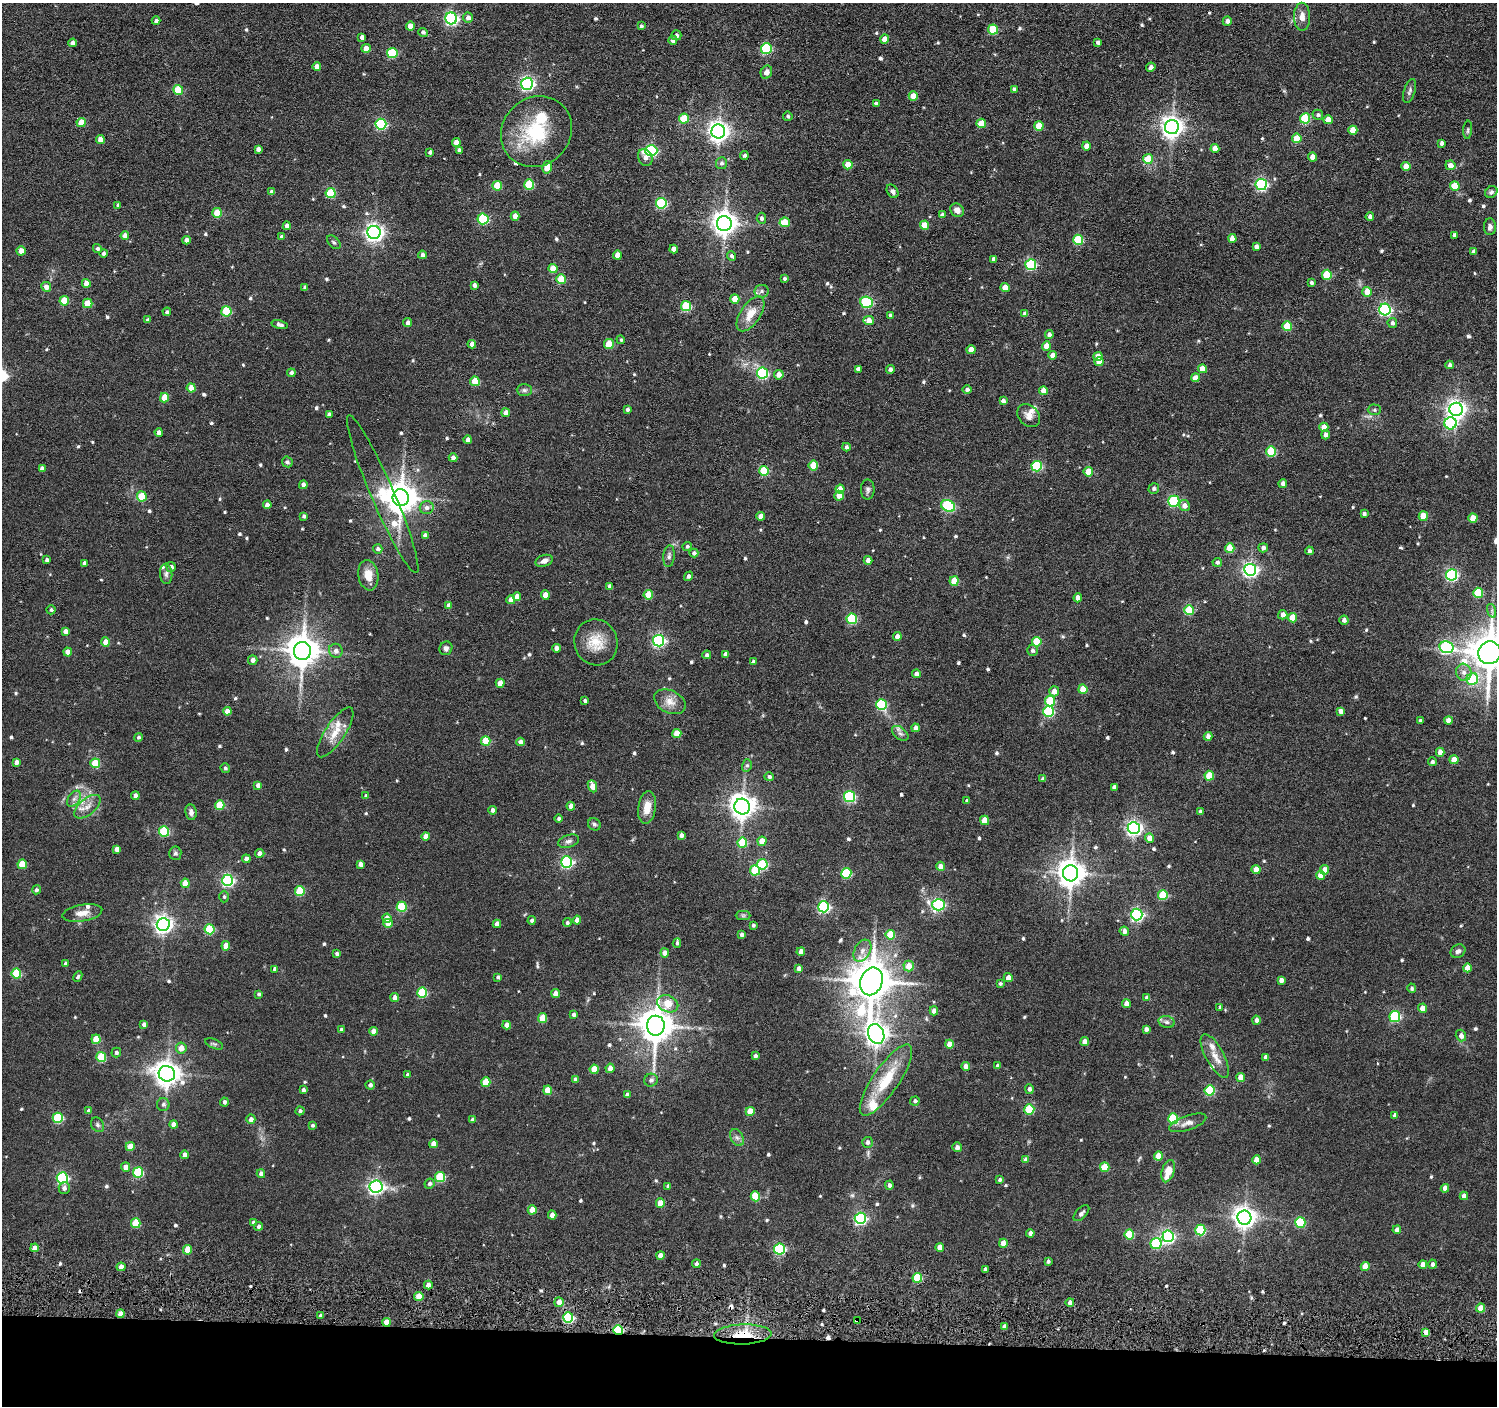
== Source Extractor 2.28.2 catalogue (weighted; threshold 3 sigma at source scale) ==
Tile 8 of 3 x 3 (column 2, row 3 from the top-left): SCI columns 1555-3049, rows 164-1567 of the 4603 x 4632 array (HDU 1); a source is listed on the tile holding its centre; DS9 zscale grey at full resolution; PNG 1499 x 1408 px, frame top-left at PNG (2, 3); each listed source drawn as its Kron ellipse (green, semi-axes under 4 px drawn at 4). Shown black and unused: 5% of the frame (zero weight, under 3 of 6 exposures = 5% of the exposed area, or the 3 px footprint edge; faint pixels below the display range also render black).
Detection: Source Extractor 2.28.2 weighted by HDU 2 'WHT'; one run over the whole footprint, this tile lists its part. Background 0.0636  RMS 0.0085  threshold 0.0349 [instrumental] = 3 sigma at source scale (4.09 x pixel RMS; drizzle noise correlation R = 1.36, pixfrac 0.8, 0.05/0.05 arcsec/px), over >= 5 px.
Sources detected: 664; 3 cosmic-ray / hot-pixel residue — neither listed nor drawn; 13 inside a brighter listed object's ellipse — not listed separately; of the other 648, all 500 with FLUX_AUTO >= 1.46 (the completeness limit of this list) listed and drawn (148 fainter detections not listed), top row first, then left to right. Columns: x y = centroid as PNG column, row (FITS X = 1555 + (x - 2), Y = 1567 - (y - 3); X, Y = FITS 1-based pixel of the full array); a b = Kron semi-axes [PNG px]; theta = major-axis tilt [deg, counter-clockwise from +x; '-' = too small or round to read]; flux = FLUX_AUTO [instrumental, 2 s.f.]
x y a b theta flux
1302 17 14 8 -88 5.8
451 18 6 6 - 150
468 18 5 5 - 3.8
156 21 4 4 - 2.2
1227 21 5 4 - 3
410 26 4 4 - 6.6
641 26 4 4 - 1.5
993 30 5 5 - 34
423 32 5 4 - 2.2
676 35 5 5 - 2.2
362 37 4 4 - 2.9
885 39 4 4 - 8.3
673 40 4 4 - 2.9
1098 42 4 3 - 2.1
73 43 4 4 - 3.5
366 48 5 4 - 6.7
766 49 5 5 - 59
392 53 5 5 - 47
317 67 4 4 - 4.6
1151 67 4 4 - 3.2
766 72 7 5 66 3.7
527 84 6 6 - 180
1014 89 4 3 - 1.8
178 90 5 5 - 30
1410 91 12 5 72 2.3
913 96 4 4 - 10
876 104 4 3 - 2.5
1318 115 5 5 - 1.8
788 116 5 4 - 1.8
1305 118 5 5 - 45
684 119 5 5 - 23
1328 120 4 4 - 7.7
81 122 4 4 - 13
981 123 4 4 - 14
381 124 5 5 - 82
1039 126 5 4 - 18
1172 127 7 7 - 520
1353 130 4 4 - 14
1468 130 9 4 85 1.5
718 131 7 7 - 470
536 132 37 34 44 53
1297 138 4 4 - 18
100 139 4 4 - 7.7
456 142 4 4 - 6.3
1441 143 4 3 - 2.5
1086 146 4 4 - 5.6
1215 148 4 4 - 7.2
258 149 4 4 - 3.3
459 150 4 4 - 3.2
651 150 6 5 - 98
430 152 4 4 - 2
744 155 4 4 - 2.1
1312 157 4 4 - 5.8
645 158 9 7 -66 4.1
1148 159 5 5 - 19
721 163 6 5 - 2.3
848 165 4 4 - 13
1450 165 5 5 - 6.1
1406 166 4 4 - 9.5
547 167 6 5 - 13
529 184 5 5 - 36
1261 184 5 5 - 110
497 186 5 4 - 21
1455 186 5 5 - 18
892 191 7 5 -57 2.3
272 192 4 4 - 3.7
1491 192 6 5 - 1.8
331 193 5 5 - 35
661 203 5 5 - 73
118 205 4 4 - 1.6
957 210 7 6 - 4.7
217 213 5 4 - 15
942 215 4 4 - 2.9
515 216 4 4 - 7
1370 217 4 4 - 2.9
761 218 5 4 - 2.2
483 219 5 5 - 69
785 222 5 5 - 13
724 224 7 7 - 700
925 225 4 4 - 13
287 226 4 4 - 4.3
1490 227 8 6 -88 2.9
374 232 6 6 - 350
1454 235 4 3 - 2.1
125 236 4 4 - 5.6
282 237 4 4 - 2.1
1232 238 4 4 - 7.6
186 240 4 4 - 4.2
1078 240 5 5 - 46
334 242 8 5 -44 1.7
1256 246 4 4 - 3.1
97 249 4 4 - 1.6
674 249 4 4 - 5.6
21 251 4 4 - 8.9
1474 251 4 4 - 2.8
103 253 4 4 - 1.8
422 255 4 4 - 3
617 255 4 4 - 7.7
732 256 5 4 - 1.8
993 259 4 3 - 2.7
1031 265 5 5 - 72
553 269 4 4 - 14
1327 275 5 5 - 31
785 278 4 4 - 1.6
561 279 5 5 - 23
86 283 4 4 - 7.1
1311 283 4 3 - 1.8
474 285 4 4 - 2.6
46 287 5 5 - 4.6
305 287 4 4 - 2.4
1005 287 4 4 - 9.3
762 291 7 6 - 2.2
1367 292 5 4 - 11
735 299 4 4 - 11
64 301 5 5 - 22
867 302 6 5 - 76
88 303 5 4 - 19
686 306 5 5 - 49
1385 310 6 5 - 130
226 311 5 5 - 40
167 312 4 4 - 1.9
751 314 20 10 56 13
1025 314 4 4 - 4.3
890 315 4 4 - 1.6
148 320 4 3 - 2.1
869 320 5 4 - 6.9
408 323 4 4 - 3.4
1392 323 5 4 - 2.3
280 324 8 4 -15 2.5
1287 326 5 5 - 28
1049 335 4 4 - 2.9
621 340 4 4 - 1.5
472 344 4 4 - 6.7
609 344 5 5 - 23
1046 346 4 4 - 9.4
971 350 4 4 - 7.5
1053 355 4 4 - 6.1
1098 356 4 4 - 7.6
1099 362 4 4 - 9.5
1450 365 4 4 - 2.4
858 369 4 4 - 2.9
890 369 4 4 - 2.6
1203 369 4 4 - 11
291 373 4 4 - 2.2
762 373 6 5 - 91
779 375 5 4 - 5.7
1195 378 4 4 - 7.8
475 381 5 5 - 19
191 388 4 4 - 11
524 390 7 6 - 1.9
967 390 5 4 - 2.5
1043 391 4 4 - 7
164 398 5 4 - 13
1003 401 4 4 - 3.5
627 409 4 4 - 1.9
1456 409 6 6 - 370
1374 410 7 5 -1 1.6
506 413 4 4 - 5
329 414 4 3 - 2.5
1029 415 13 10 -46 5.3
1451 423 6 6 - 99
1324 427 4 4 - 9.1
159 432 4 4 - 5
1326 435 4 4 - 3.3
468 440 4 4 - 3.7
846 447 4 4 - 2.2
1271 452 5 5 - 41
453 458 4 4 - 3.6
287 462 5 5 - 1.9
813 466 5 4 - 19
1037 466 5 5 - 57
42 469 4 4 - 3.6
764 471 5 5 - 36
1088 472 4 4 - 15
1283 484 4 4 - 3.7
303 485 4 4 - 3.7
840 489 4 4 - 8.2
868 489 10 7 89 2.5
1154 489 5 5 - 2.2
383 494 86 11 -67 44
142 496 5 5 - 26
839 496 5 4 - 8.1
401 498 8 8 - 1300
1174 501 5 5 - 87
267 505 4 4 - 4.6
948 506 7 5 -24 89
1184 506 5 5 - 4.7
427 508 7 6 - 3.6
1364 514 4 3 - 1.8
304 516 4 3 - 1.9
760 516 4 4 - 5.4
1423 516 4 4 - 17
1473 518 4 4 - 13
425 535 4 4 - 3.7
687 547 4 4 - 1.6
1230 548 5 4 - 18
1263 548 5 4 - 3.3
378 549 4 4 - 2.2
1309 551 4 4 - 2.1
694 553 4 4 - 2.5
669 556 11 5 84 2.5
47 560 4 4 - 2.2
868 560 4 4 - 4.8
544 561 9 5 20 3.6
1217 562 5 4 - 2.3
84 563 4 4 - 3
171 567 5 5 - 2.9
1250 570 6 6 - 230
166 574 10 6 -85 2.5
368 575 15 10 -82 9.9
1451 575 5 5 - 120
689 576 5 4 - 2.7
954 581 5 4 - 20
610 586 4 4 - 3.3
1478 593 5 5 - 33
545 595 4 4 - 7.6
648 595 4 4 - 15
517 596 4 4 - 6.4
1078 598 4 4 - 6.7
511 600 4 4 - 6.1
449 605 4 4 - 3.5
51 610 4 4 - 1.5
1189 610 5 5 - 35
1492 611 7 4 -72 1.7
1283 615 5 4 - 5.2
1293 618 5 4 - 15
852 619 5 5 - 52
1344 620 4 4 - 2.9
65 631 4 4 - 3.7
897 637 4 4 - 4.7
658 641 5 5 - 140
105 642 4 4 - 7.9
596 642 23 21 -73 18
1037 642 5 5 - 31
1446 647 7 6 - 120
446 648 7 6 - 2.3
556 648 4 4 - 5.3
1032 650 5 5 - 2.4
302 651 9 8 - 1400
336 651 7 7 - 3.6
68 652 4 4 - 6.4
1490 653 11 11 - 2300
726 654 4 4 - 4.4
707 655 4 4 - 2.3
253 660 5 4 - 3.6
753 662 4 4 - 2
1464 672 8 7 - 4.4
916 674 4 4 - 3.9
1472 679 6 5 - 36
500 683 4 4 - 11
1083 689 5 4 - 15
1054 691 5 5 - 6.3
585 701 3 3 - 1.6
1050 701 5 5 - 37
670 702 16 11 -25 8.2
881 704 5 5 - 58
227 711 4 4 - 6.2
1048 711 5 5 - 67
1340 711 4 4 - 4.6
1448 720 4 4 - 5.8
1420 721 3 3 - 2.2
916 728 4 4 - 4.2
335 732 29 10 56 13
900 733 9 6 -40 2.8
677 734 4 4 - 16
1208 736 4 4 - 4
138 737 4 4 - 1.9
486 741 5 5 - 27
521 742 4 4 - 4.1
1440 752 4 4 - 5.4
1454 760 4 4 - 11
16 762 4 4 - 3.8
1432 762 4 4 - 2
95 763 5 5 - 27
747 765 6 5 - 1.6
225 768 5 4 - 1.7
1209 776 5 5 - 18
769 777 5 4 - 2.2
1043 779 4 4 - 2.4
258 785 4 4 - 3.6
592 786 6 4 -67 10
1114 787 4 4 - 3.1
135 796 4 4 - 4.1
366 796 4 4 - 2.4
850 796 5 5 - 84
74 799 9 6 54 2.8
967 801 3 3 - 2
220 805 5 5 - 24
571 806 4 4 - 5.2
87 807 15 8 40 6.7
742 807 8 7 - 740
647 808 16 8 82 11
492 810 4 4 - 3.1
1200 811 4 3 - 1.6
191 812 8 5 -82 3.1
559 818 4 4 - 1.8
985 820 5 4 - 15
594 824 7 6 - 1.6
1134 828 6 6 - 240
164 831 5 5 - 45
681 835 4 4 - 2.8
425 836 4 4 - 5.8
1149 838 4 4 - 6.8
568 841 11 6 16 2.8
762 841 4 4 - 11
742 843 5 5 - 25
117 849 4 4 - 5.9
175 853 7 6 - 1.7
260 853 4 4 - 3.5
246 859 4 4 - 3.7
566 862 5 5 - 110
22 864 4 4 - 21
360 864 4 4 - 4.7
762 864 5 5 - 49
941 866 4 4 - 5.6
1256 869 4 4 - 9
755 870 5 5 - 34
1325 870 5 4 - 6.6
846 873 5 5 - 50
1071 873 8 7 - 960
1320 875 4 4 - 8.5
228 880 5 5 - 140
185 883 4 4 - 12
36 890 4 4 - 1.8
300 891 5 5 - 33
1163 895 5 5 - 35
224 897 6 4 90 1.5
939 905 6 6 - 110
402 907 5 5 - 38
824 907 5 5 - 110
82 913 20 8 10 7.9
1137 914 6 6 - 150
743 915 7 4 0 1.5
387 918 4 4 - 5.2
532 920 4 4 - 2.2
577 920 4 4 - 3.8
388 923 4 4 - 10
567 923 4 4 - 1.6
163 924 6 6 - 360
497 924 4 4 - 4.8
753 925 3 3 - 1.6
210 929 5 5 - 40
1124 931 4 4 - 3.4
741 934 4 4 - 2.5
890 935 5 5 - 22
677 943 5 4 - 1.6
226 946 4 4 - 11
862 951 12 7 60 5.2
1458 951 8 6 33 2.5
801 952 4 4 - 5.9
665 953 4 4 - 5.6
337 954 4 3 - 2.2
65 964 4 3 - 2.3
909 966 5 5 - 11
799 968 4 4 - 4.1
1467 968 4 4 - 10
275 969 4 4 - 3.5
16 973 5 5 - 35
78 977 6 4 64 1.5
498 977 4 3 - 1.6
1008 978 4 4 - 5.5
1281 980 4 4 - 3.3
871 981 14 11 69 2600
1000 984 4 4 - 1.5
1412 988 5 4 - 1.7
422 993 5 5 - 46
259 994 4 3 - 1.5
556 994 4 4 - 7.5
395 998 4 4 - 5.8
1147 998 4 4 - 4.1
1126 1003 4 4 - 4.4
668 1004 11 8 -23 21
1220 1007 4 4 - 1.7
1422 1008 4 4 - 5.9
934 1011 4 4 - 3.9
573 1014 4 4 - 2.3
1395 1016 5 5 - 68
542 1018 5 4 - 18
1256 1020 4 4 - 3.1
1167 1022 8 6 -15 2.4
144 1024 4 4 - 2.5
507 1025 4 4 - 5.6
656 1026 10 9 - 1700
341 1029 4 4 - 1.5
1146 1029 4 4 - 2.8
373 1031 4 4 - 4.5
876 1034 10 7 -68 550
1461 1035 6 5 - 3.8
96 1039 5 4 - 16
1085 1042 4 4 - 5.3
214 1044 9 4 -24 1.5
949 1044 4 4 - 9.2
181 1048 5 5 - 7.3
116 1053 5 5 - 2
755 1056 4 3 - 2.3
1215 1056 24 9 -61 9.2
101 1057 5 5 - 34
1266 1057 4 4 - 3.2
966 1066 4 4 - 4.8
997 1066 4 4 - 2.7
610 1068 4 4 - 5.6
594 1069 4 4 - 13
167 1074 8 7 - 790
408 1075 4 4 - 1.9
1241 1077 4 4 - 7.9
575 1079 4 4 - 3.3
651 1080 7 6 - 2.6
886 1080 42 13 55 33
486 1082 5 4 - 22
370 1085 4 4 - 2.3
1029 1089 5 4 - 2.7
303 1090 4 4 - 2.2
548 1090 4 4 - 18
1210 1090 5 5 - 51
627 1095 4 4 - 3
915 1101 5 4 - 1.9
224 1102 4 4 - 1.9
163 1104 6 6 - 2.3
1029 1109 5 5 - 40
89 1111 4 4 - 3.1
300 1111 4 4 - 2
750 1111 4 4 - 12
1395 1115 4 4 - 2.9
58 1118 5 5 - 51
251 1119 5 4 - 3.7
1173 1119 5 5 - 40
473 1120 4 4 - 3.5
1188 1123 19 7 19 5.2
174 1124 4 4 - 5
97 1125 8 6 -53 1.9
313 1125 4 4 - 1.7
737 1137 9 6 -62 2.6
867 1142 5 5 - 2.7
433 1144 4 4 - 6.7
130 1146 4 4 - 11
957 1147 5 5 - 2.6
185 1155 4 4 - 4.5
1158 1156 4 4 - 13
1026 1160 4 4 - 5.1
1257 1160 4 4 - 10
126 1167 4 4 - 5.5
1105 1167 5 4 - 19
1168 1171 11 6 72 13
138 1172 5 5 - 48
261 1174 4 4 - 3.9
440 1177 5 5 - 43
62 1178 5 5 - 100
1000 1180 4 3 - 1.5
430 1184 5 4 - 1.9
889 1185 4 4 - 2.3
668 1186 4 4 - 1.9
376 1187 6 6 - 210
64 1188 6 5 - 2.4
1445 1188 4 4 - 5.1
755 1196 5 4 - 26
1464 1196 4 4 - 4.6
660 1203 4 4 - 11
532 1210 4 4 - 12
1081 1213 10 5 46 2.3
552 1215 4 4 - 5.3
860 1218 5 5 - 130
1244 1218 7 7 - 560
253 1222 4 4 - 2
1300 1222 5 5 - 46
136 1223 5 5 - 26
259 1226 4 4 - 2.5
1200 1230 5 5 - 50
1397 1230 4 4 - 3.8
1030 1233 4 4 - 2.9
1129 1234 5 5 - 31
1168 1236 6 5 - 160
1003 1243 4 4 - 8.5
1156 1243 6 5 - 52
940 1247 4 4 - 8.8
35 1248 4 4 - 5.8
780 1249 5 5 - 84
187 1250 5 4 - 14
660 1255 4 4 - 5.9
1048 1261 4 4 - 1.8
696 1264 4 4 - 2.7
1423 1264 4 4 - 5.1
1432 1264 4 4 - 2.3
1365 1266 4 4 - 12
121 1267 4 4 - 6.4
985 1269 4 3 - 2
917 1278 5 5 - 37
428 1285 4 4 - 4.2
419 1296 4 4 - 12
559 1302 5 4 - 5.7
1070 1302 4 4 - 2.8
1481 1308 4 4 - 8.4
120 1314 4 4 - 7.3
320 1316 4 4 - 2.3
568 1317 5 5 - 76
857 1320 4 4 - 3.8
386 1322 4 4 - 8.5
1004 1327 4 4 - 2.7
618 1330 5 4 - 53
1426 1332 4 4 - 5.3
743 1334 29 10 2 22
Overlapping masked pixels (flux is a lower limit): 5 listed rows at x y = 857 1320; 386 1322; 618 1330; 1426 1332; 743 1334
Isophote crosses this tile's border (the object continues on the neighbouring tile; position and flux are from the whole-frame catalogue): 1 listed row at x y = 1490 653